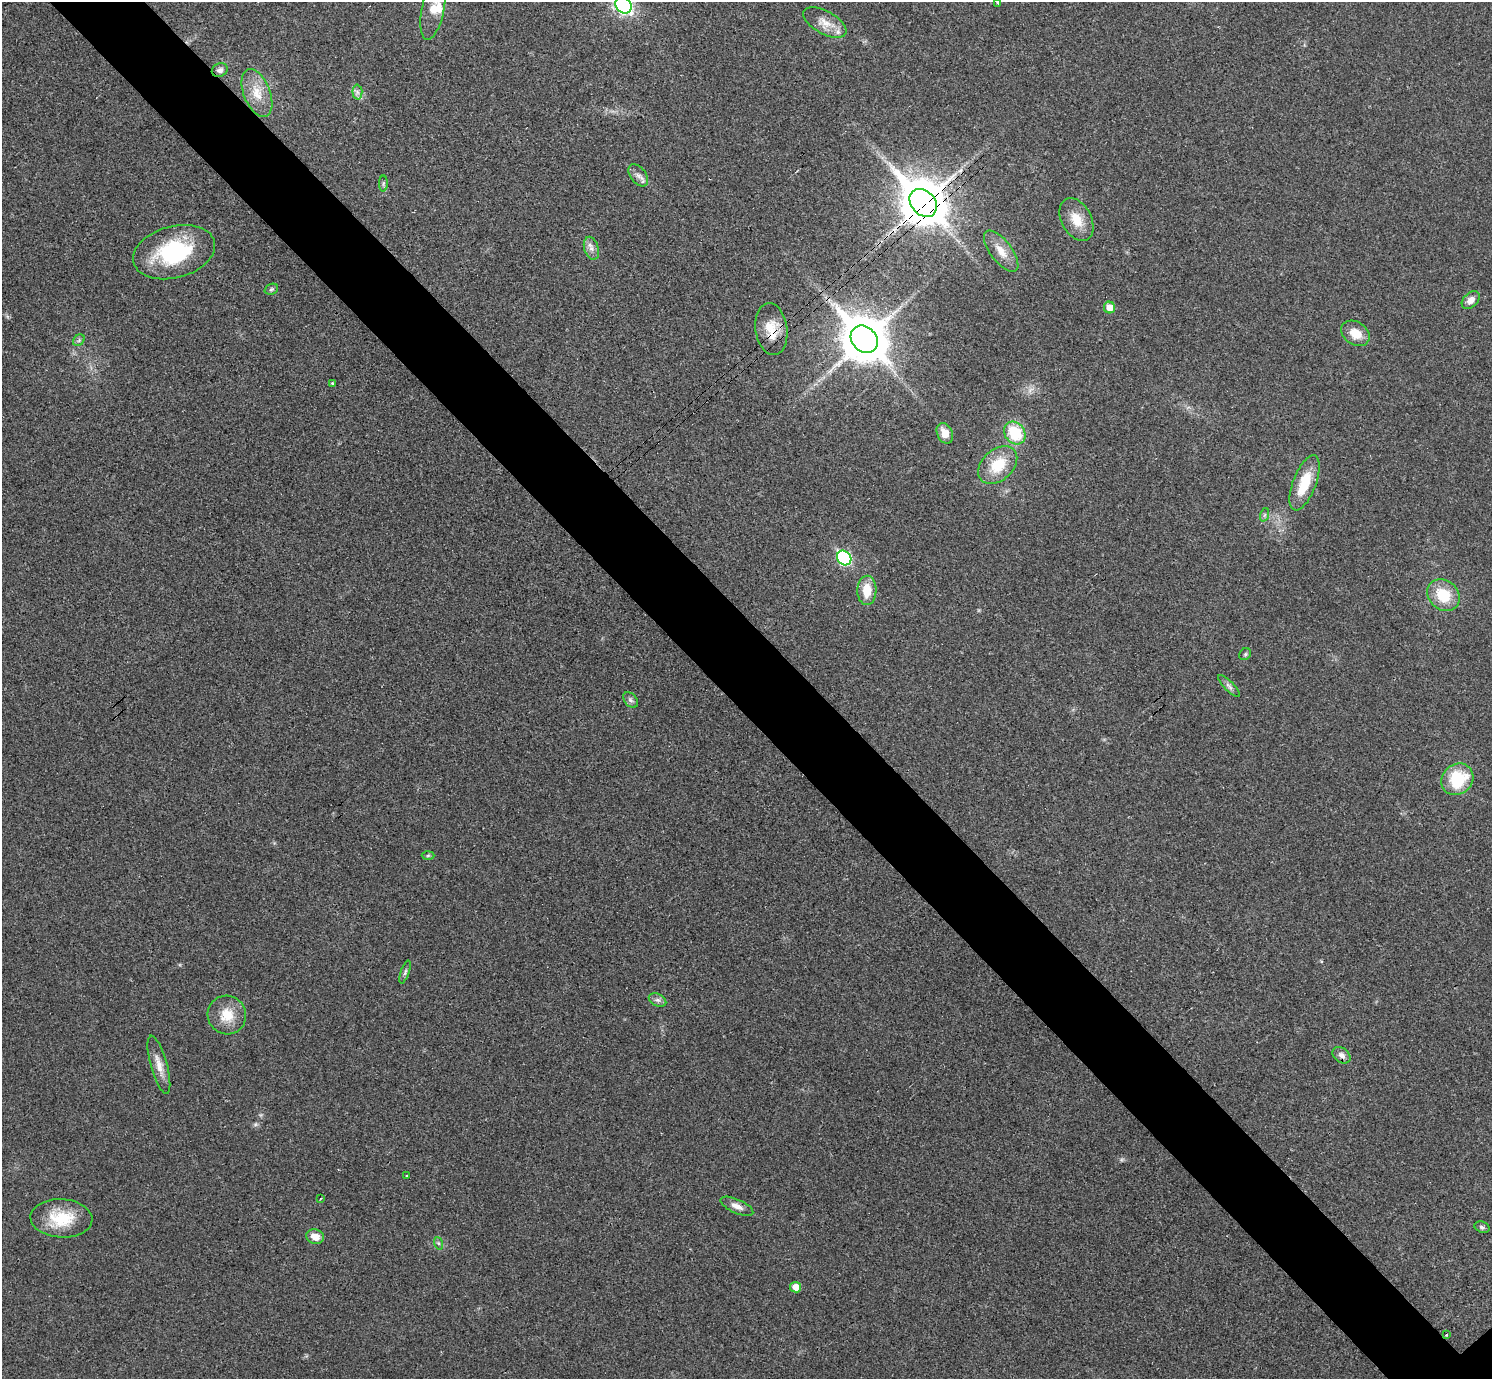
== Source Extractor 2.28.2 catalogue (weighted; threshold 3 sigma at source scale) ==
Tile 11 of 4 x 4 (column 3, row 3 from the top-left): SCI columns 2992-4481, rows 1543-2919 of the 5983 x 5981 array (HDU 1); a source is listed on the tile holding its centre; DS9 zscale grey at full resolution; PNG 1494 x 1381 px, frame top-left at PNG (2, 2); each listed source drawn as its Kron ellipse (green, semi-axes under 4 px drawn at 4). Shown black and unused: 6% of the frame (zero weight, under 3 of 4 exposures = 1% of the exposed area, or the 3 px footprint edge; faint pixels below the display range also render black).
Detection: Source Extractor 2.28.2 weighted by HDU 2 'WHT'; one run over the whole footprint, this tile lists its part. Background 0.029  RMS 0.0049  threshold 0.022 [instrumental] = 3 sigma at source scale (4.5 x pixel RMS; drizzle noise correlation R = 1.50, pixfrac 1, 0.05/0.05 arcsec/px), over >= 5 px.
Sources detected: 51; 1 too faint to see at this stretch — neither listed nor drawn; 1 inside a brighter listed object's ellipse — not listed separately; the other 49 listed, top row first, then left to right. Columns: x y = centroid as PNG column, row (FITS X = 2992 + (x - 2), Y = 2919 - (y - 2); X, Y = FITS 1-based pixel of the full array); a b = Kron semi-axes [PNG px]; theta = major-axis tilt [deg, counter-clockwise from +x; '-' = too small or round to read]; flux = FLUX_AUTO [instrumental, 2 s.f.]
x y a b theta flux
998 2 3 3 - 1.6
623 5 9 7 -46 140
433 8 32 11 79 8.4
825 22 24 11 -29 6.7
220 70 8 6 26 2
357 92 7 5 -88 1.5
257 93 25 13 -69 10
638 175 12 7 -53 2.6
383 183 8 4 89 0.94
923 203 15 12 -47 2000
1076 220 23 15 -62 9.6
591 248 12 7 -73 2.6
1001 251 25 10 -53 6.8
174 252 42 26 15 42
271 289 7 5 21 0.88
1471 300 10 7 43 3.4
1109 307 6 5 - 6.2
771 329 26 16 -82 11
1355 333 15 11 -34 7.4
864 339 15 12 -46 2000
79 340 6 5 - 0.94
332 383 4 3 - 0.57
945 433 10 7 -65 5.7
1015 433 12 10 -53 20
998 465 22 15 42 15
1305 483 29 11 69 16
1264 515 7 4 71 0.83
844 558 8 6 -47 56
867 590 14 9 88 9.8
1443 595 17 14 -42 15
1245 654 6 5 - 0.82
1229 686 15 5 -45 1.8
631 700 9 6 -52 1.4
1457 779 17 15 40 22
428 855 6 4 2 0.73
405 972 12 4 71 1.2
657 1000 9 6 -25 1.7
227 1015 19 19 - 11
1341 1055 10 7 -37 2.6
159 1065 30 8 -74 5.7
406 1176 2 2 - 0.52
321 1198 3 2 - 0.4
737 1206 18 7 -24 3.5
61 1218 31 19 -3 19
1482 1227 8 5 -20 1
315 1237 9 7 -15 5
438 1243 6 4 -70 0.86
796 1287 5 5 - 4.8
1446 1335 3 2 - 0.47
Overlapping masked pixels (flux is a lower limit): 2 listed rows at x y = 923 203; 771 329
Isophote crosses this tile's border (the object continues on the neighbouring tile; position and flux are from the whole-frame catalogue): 3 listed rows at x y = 998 2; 623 5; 433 8
Unlisted compact peaks at least as high as the median listed source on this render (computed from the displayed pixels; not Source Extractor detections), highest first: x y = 255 1124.